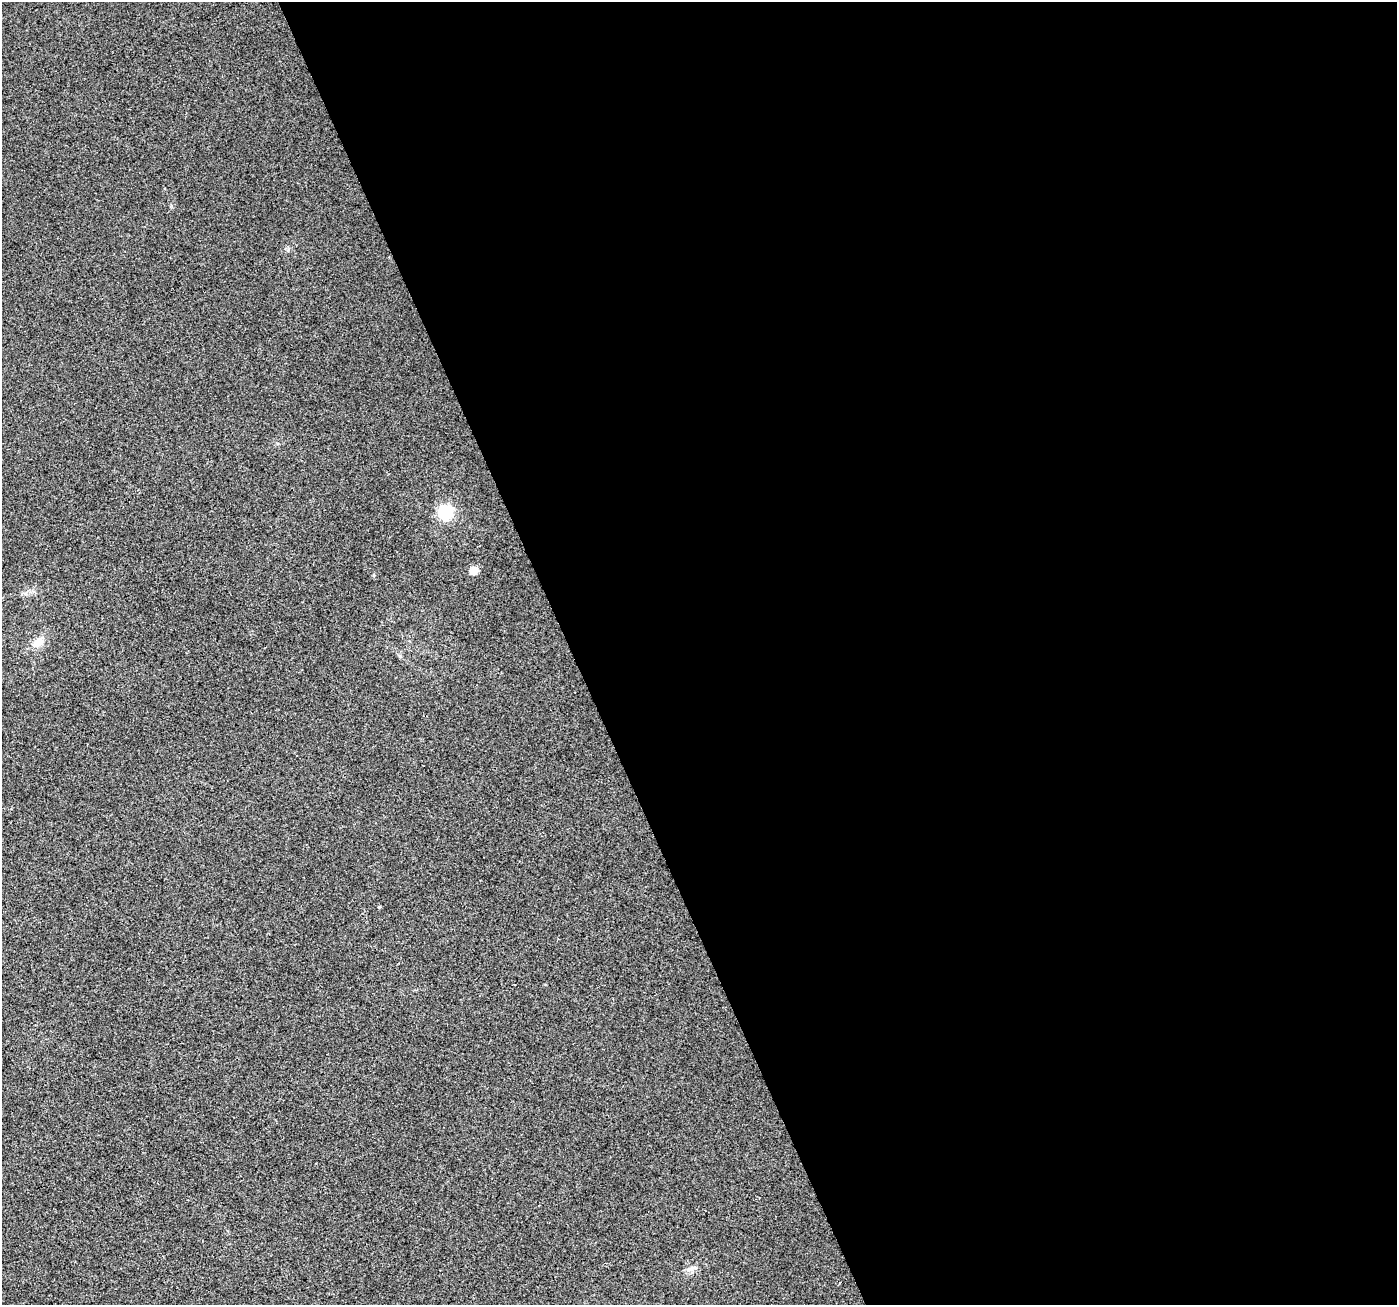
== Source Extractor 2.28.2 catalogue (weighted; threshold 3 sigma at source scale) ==
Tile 8 of 4 x 4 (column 4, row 2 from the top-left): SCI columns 4189-5583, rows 2747-4049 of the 5583 x 5434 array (HDU 1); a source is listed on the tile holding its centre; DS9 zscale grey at full resolution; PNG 1399 x 1307 px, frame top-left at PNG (2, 2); no overlay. Shown black and unused: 59% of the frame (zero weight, under 2 of 3 exposures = <1% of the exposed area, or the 3 px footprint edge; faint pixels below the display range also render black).
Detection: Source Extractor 2.28.2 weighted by HDU 2 'WHT'; one run over the whole footprint, this tile lists its part. Background 0.014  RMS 0.0079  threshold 0.0356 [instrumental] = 3 sigma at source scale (4.5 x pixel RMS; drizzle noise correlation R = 1.50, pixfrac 1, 0.0396/0.0396 arcsec/px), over >= 5 px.
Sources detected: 4; all 4 listed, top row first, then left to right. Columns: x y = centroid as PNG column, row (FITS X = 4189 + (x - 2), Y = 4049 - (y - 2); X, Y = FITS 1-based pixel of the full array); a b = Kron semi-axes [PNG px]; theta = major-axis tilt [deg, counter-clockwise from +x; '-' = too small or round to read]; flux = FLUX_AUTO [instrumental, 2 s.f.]
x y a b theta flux
445 512 6 6 - 160
474 570 5 5 - 15
38 642 15 10 45 8
379 907 4 4 - 0.79